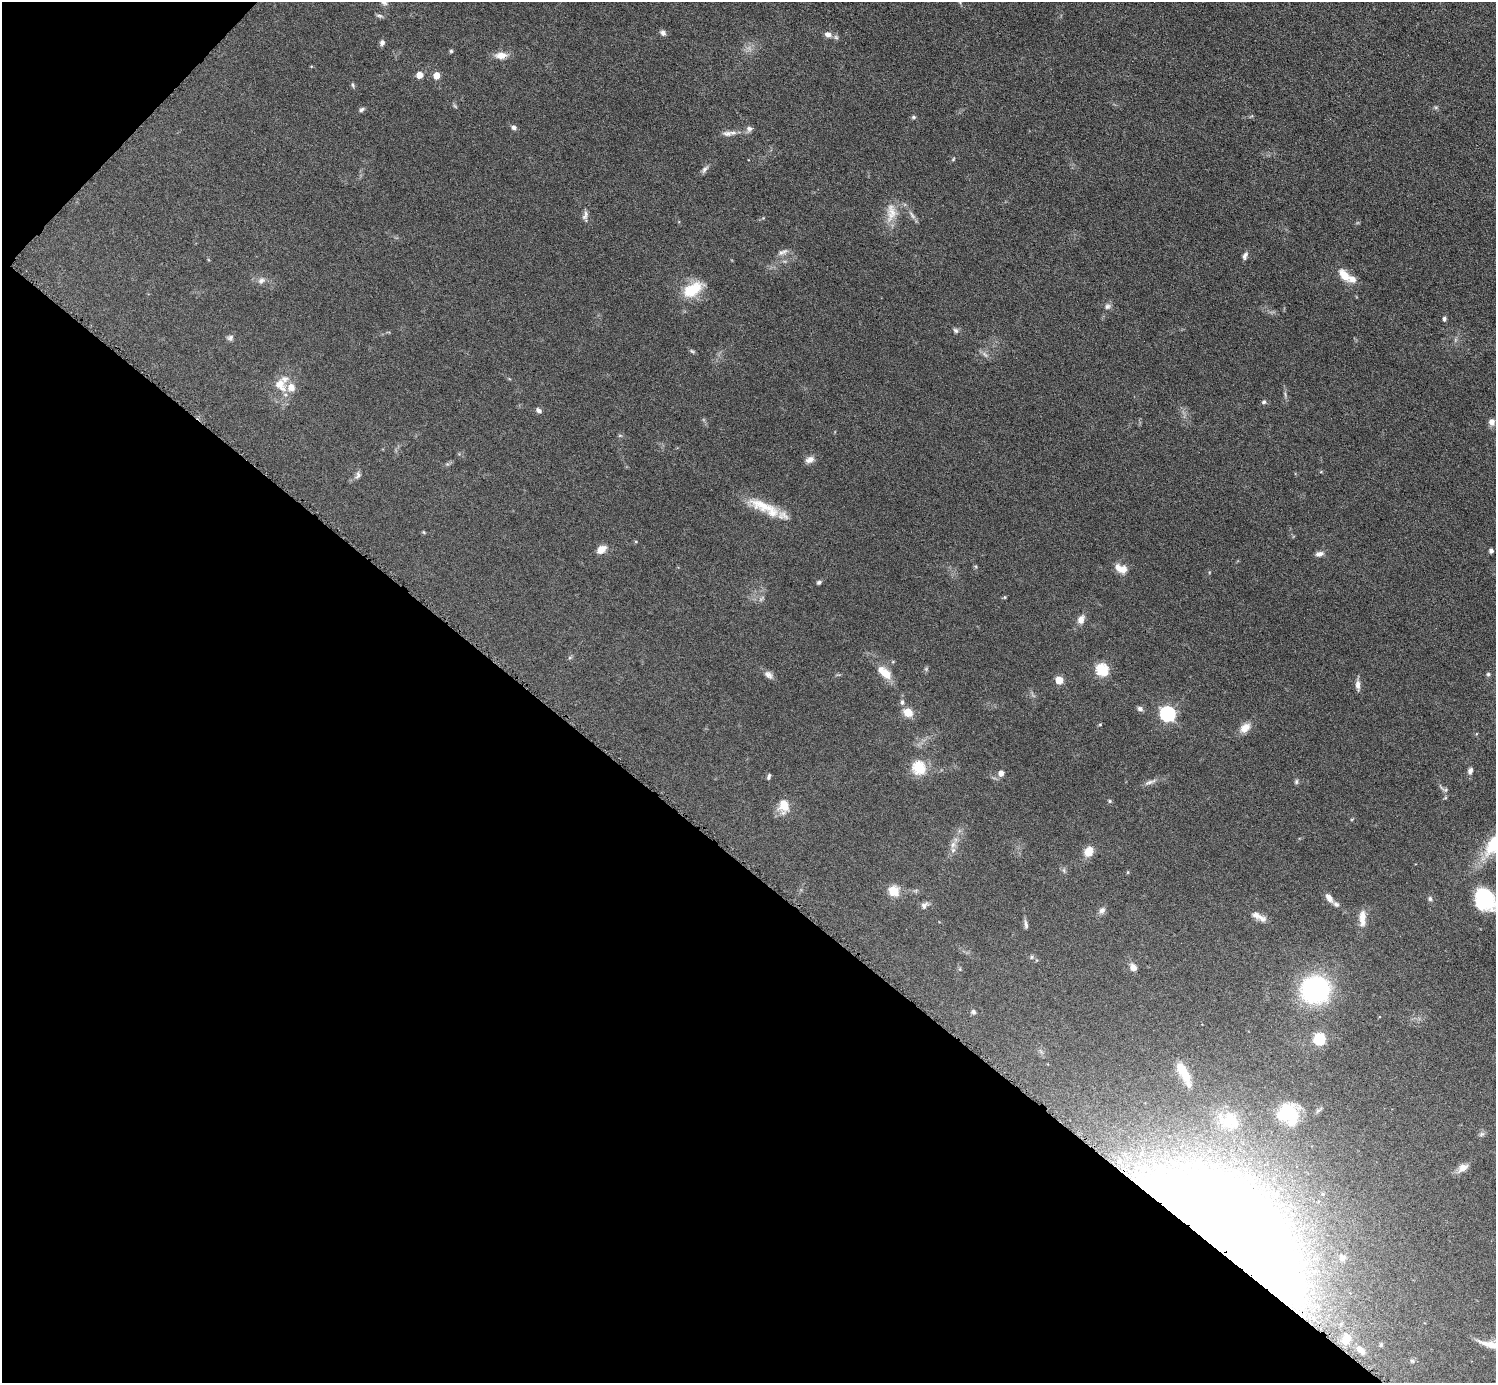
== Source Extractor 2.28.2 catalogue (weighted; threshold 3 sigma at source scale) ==
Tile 9 of 4 x 4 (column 1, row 3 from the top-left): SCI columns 3-1496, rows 1683-3063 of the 5982 x 5984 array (HDU 1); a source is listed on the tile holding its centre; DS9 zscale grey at full resolution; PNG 1498 x 1385 px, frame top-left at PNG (2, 2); no overlay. Shown black and unused: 39% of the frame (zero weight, under 6 of 12 exposures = <1% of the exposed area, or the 3 px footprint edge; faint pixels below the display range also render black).
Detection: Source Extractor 2.28.2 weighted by HDU 2 'WHT'; one run over the whole footprint, this tile lists its part. Background 0.0392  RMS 0.0038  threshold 0.0157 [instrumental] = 3 sigma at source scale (4.09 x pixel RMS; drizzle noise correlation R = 1.36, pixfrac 0.8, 0.05/0.05 arcsec/px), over >= 5 px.
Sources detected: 103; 2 too faint to see at this stretch — not listed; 7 inside a brighter listed object's ellipse — not listed separately; the other 94 listed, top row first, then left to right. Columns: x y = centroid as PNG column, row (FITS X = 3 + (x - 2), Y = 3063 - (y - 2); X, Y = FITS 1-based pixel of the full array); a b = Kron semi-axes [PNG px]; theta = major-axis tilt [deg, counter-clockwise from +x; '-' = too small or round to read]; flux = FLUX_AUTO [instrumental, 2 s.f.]
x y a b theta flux
379 16 10 4 -11 0.7
663 33 8 6 -47 1
828 34 9 7 -10 1.8
382 43 6 6 - 1.2
451 51 5 5 - 0.48
501 55 14 8 0 3.4
419 75 7 6 - 2.6
436 75 5 5 - 4.8
353 85 7 4 -83 0.55
361 110 6 5 - 0.75
913 117 6 5 - 0.56
514 127 7 6 - 0.91
749 129 8 8 - 1.2
727 133 16 7 4 1.9
953 159 5 4 - 0.42
705 169 11 5 46 1.1
891 212 27 12 88 5.6
585 215 14 6 66 1.4
912 215 15 4 -53 1.4
783 252 15 6 23 1.5
1245 256 10 5 66 1.1
1344 275 17 9 -52 5
261 280 9 7 30 1.4
692 290 23 13 34 11
1107 306 8 7 - 1.1
1444 319 6 5 - 0.76
956 331 8 6 -44 0.86
230 337 9 6 23 0.96
692 351 7 4 -44 0.58
280 385 20 13 -57 5.2
1264 402 6 5 - 0.78
538 410 7 5 -34 1.2
1492 422 9 8 - 1.7
810 460 12 8 21 1.9
358 475 11 6 80 1.1
762 505 44 14 -19 10
424 532 5 4 - 0.35
601 549 10 7 35 3.5
1491 551 4 4 - 1.1
1319 554 11 6 11 1.5
1121 568 16 9 -19 3.9
819 582 6 5 - 0.63
1081 620 9 7 70 2.5
1102 670 6 6 - 37
885 673 19 11 -42 5
1488 674 5 5 - 0.55
768 675 11 8 -38 1.6
1059 680 5 5 - 9
1358 685 11 6 -88 2
902 702 7 5 -81 0.95
1140 709 8 6 -29 1.1
908 712 6 5 - 9.6
1167 714 7 6 - 76
1100 725 5 3 - 0.32
1245 728 15 10 39 3.2
919 767 6 6 - 29
1470 771 8 6 69 1.2
1001 773 7 6 - 1.6
769 776 7 4 66 0.62
1150 782 18 5 18 1.6
1296 782 7 5 -90 0.64
1445 790 6 5 - 0.67
1109 801 5 4 - 0.49
784 805 12 10 90 6.3
1495 844 35 17 53 17
953 845 10 6 63 1.7
1088 852 12 9 60 4.1
1128 872 5 3 - 0.32
893 891 5 5 - 19
1329 898 10 6 -53 2.4
1430 899 7 5 -74 0.74
1484 899 26 20 -59 21
924 906 11 7 51 1.5
1102 910 9 7 44 1.3
1258 916 21 7 -28 2.8
1362 917 21 9 89 3.7
1026 925 11 5 -80 1
1031 957 6 4 88 0.51
1133 967 8 7 - 2.1
1315 989 18 17 - 77
973 1012 6 5 - 0.71
1319 1039 10 10 - 10
1184 1073 28 10 -60 7.9
1288 1114 22 17 -43 16
1229 1120 19 17 77 7.3
1482 1134 9 5 27 0.84
1463 1168 14 8 28 2.6
1323 1194 4 3 - 0.32
1226 1229 155 74 -38 450
1346 1339 13 9 73 4.7
1381 1345 5 4 - 0.54
1491 1345 31 8 -16 4.9
1360 1350 12 7 -40 2.4
1412 1361 6 5 - 0.64
Overlapping masked pixels (flux is a lower limit): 1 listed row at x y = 1226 1229
Isophote crosses this tile's border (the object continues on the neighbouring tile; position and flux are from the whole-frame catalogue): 2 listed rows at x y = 1495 844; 1484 899